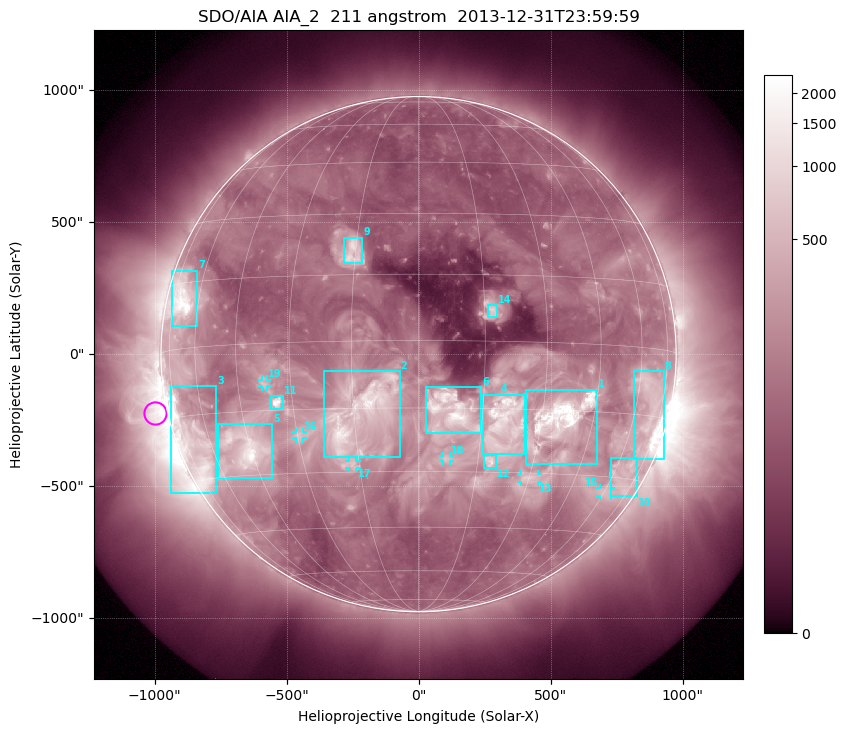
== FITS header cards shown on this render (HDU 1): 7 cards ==
TELESCOP= 'SDO/AIA'
INSTRUME= 'AIA_2'
WAVELNTH=                  211
WAVEUNIT= 'angstrom'
DATE-OBS= '2013-12-31T23:59:59.62'
CTYPE1  = 'HPLN-TAN'
CTYPE2  = 'HPLT-TAN'

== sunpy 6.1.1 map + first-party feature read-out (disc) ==
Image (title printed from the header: SDO/AIA AIA_2  211 angstrom  2013-12-31T23:59:59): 1024 x 1024 px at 2.4 arcsec/px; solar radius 976 arcsec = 407 px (full disc in frame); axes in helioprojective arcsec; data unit not stated in the header (colour bar unlabelled)
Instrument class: DISC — disc imager (sunpy class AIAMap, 211 A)
Bright regions (active regions / flare kernels): reference = the median radial profile (limb darkening/brightening removed); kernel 9 px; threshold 5 sigma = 392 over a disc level ~119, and >= 1.15x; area >= 12 px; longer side >= 10 px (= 24 arcsec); searched inside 0.97 R_sun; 19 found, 19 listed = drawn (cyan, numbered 1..; 6 of them under ~33 arcsec drawn as corner ticks so the feature stays visible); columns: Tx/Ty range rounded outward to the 5 arcsec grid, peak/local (2 s.f.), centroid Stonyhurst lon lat
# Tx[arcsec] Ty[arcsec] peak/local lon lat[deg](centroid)
1 405..680 -420..-135 21 +35 -17
2 -360..-70 -390..-65 11 -13 -16
3 -940..-765 -525..-120 17 -68 -22
4 245..405 -380..-150 10 +20 -18
5 -760..-555 -470..-265 21 -47 -24
6 25..240 -300..-125 12 +7 -15
7 -935..-835 105..320 22 -68 +11
8 815..930 -395..-65 18 +68 -14
9 -285..-210 345..445 5.9 -16 +20
10 730..830 -540..-390 4.7 +67 -30
11 -560..-510 -210..-155 13 -34 -13
12 245..295 -430..-380 5.5 +18 -27
13 385..450 -485..-450 6.1 +30 -31
14 265..300 140..185 3.8 +17 +7
15 685..730 -540..-505 5 +61 -34
16 -465..-440 -320..-295 4.2 -29 -21
17 -265..-235 -430..-400 3.6 -17 -28
18 90..120 -405..-385 4.1 +7 -27
19 -595..-575 -125..-95 4.6 -37 -9
Off-limb structures (1.02-1.3 R_sun): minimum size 162 px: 2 found; the strongest spans PA ~65..145 deg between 1.02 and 1.3 R_sun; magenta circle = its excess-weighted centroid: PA ~105 deg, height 1.05 R_sun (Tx ~-995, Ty ~-225 arcsec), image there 9.5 x the reference